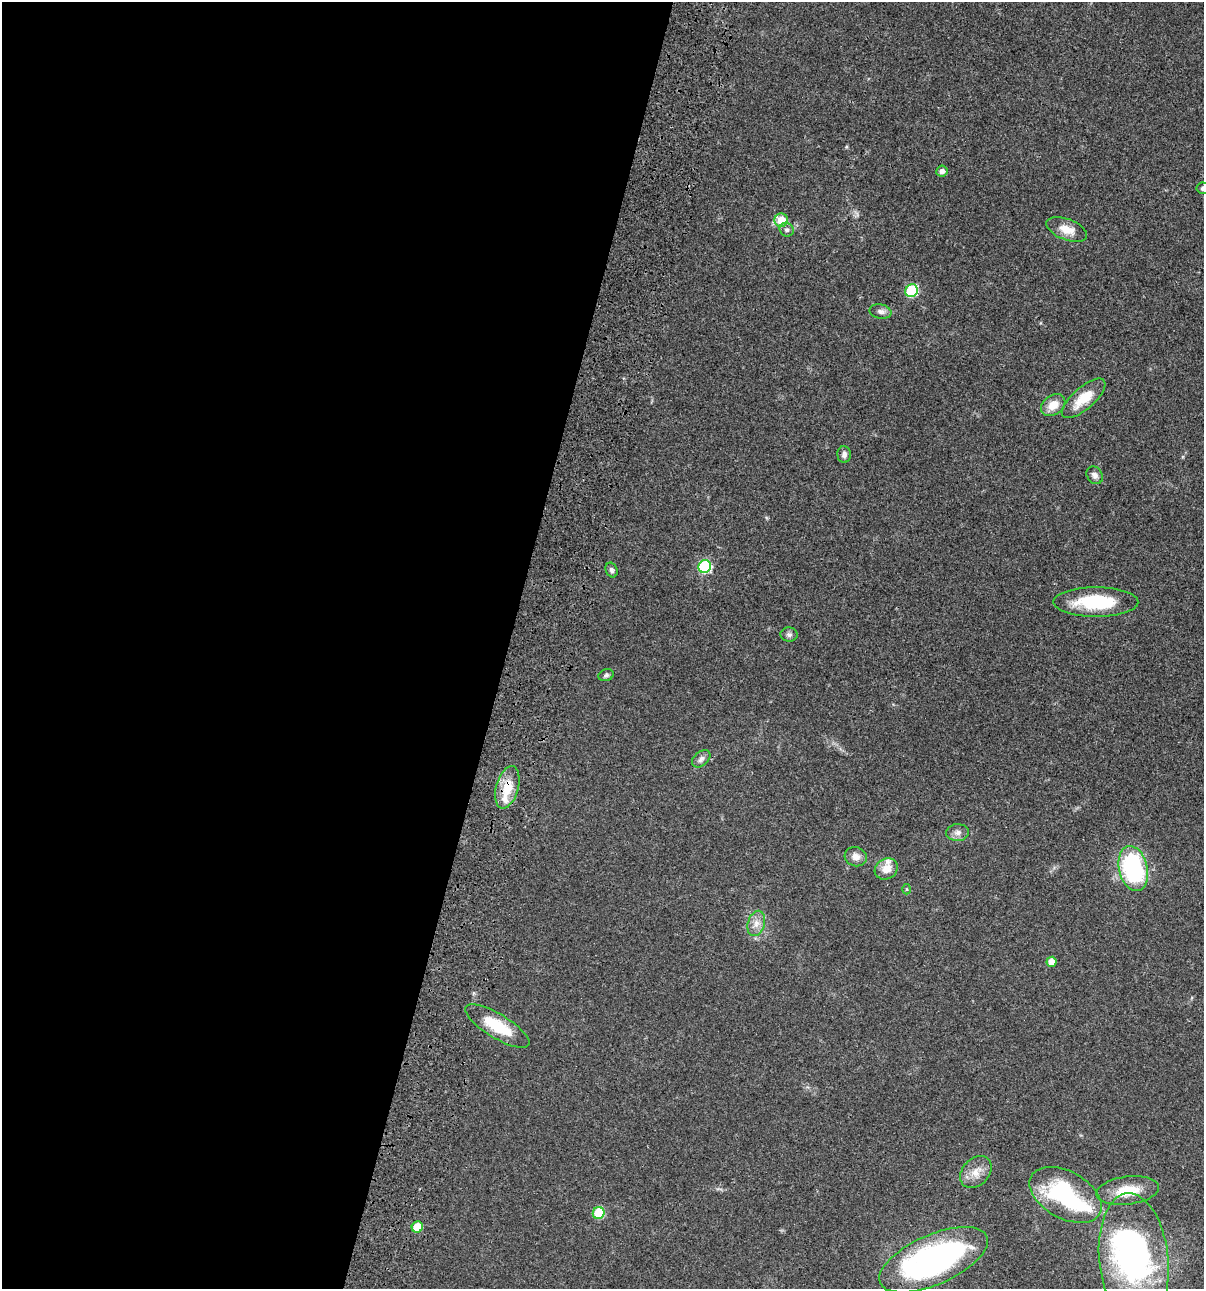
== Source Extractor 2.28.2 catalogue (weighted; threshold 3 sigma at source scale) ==
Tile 5 of 4 x 4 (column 1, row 2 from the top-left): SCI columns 236-1437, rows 2695-3981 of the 5404 x 5387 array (HDU 1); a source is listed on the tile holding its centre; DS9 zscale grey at full resolution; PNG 1206 x 1291 px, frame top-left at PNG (2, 2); each listed source drawn as its Kron ellipse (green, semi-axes under 4 px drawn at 4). Shown black and unused: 42% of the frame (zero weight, under 3 of 4 exposures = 9% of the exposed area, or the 3 px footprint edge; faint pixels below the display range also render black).
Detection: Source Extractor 2.28.2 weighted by HDU 2 'WHT'; one run over the whole footprint, this tile lists its part. Background 0.0476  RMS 0.0054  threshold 0.0241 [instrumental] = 3 sigma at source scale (4.5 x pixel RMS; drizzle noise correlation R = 1.50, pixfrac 1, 0.05/0.05 arcsec/px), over >= 5 px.
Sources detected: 37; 2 inside a brighter object's white glare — neither listed nor drawn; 2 inside a brighter listed object's ellipse — not listed separately; the other 33 listed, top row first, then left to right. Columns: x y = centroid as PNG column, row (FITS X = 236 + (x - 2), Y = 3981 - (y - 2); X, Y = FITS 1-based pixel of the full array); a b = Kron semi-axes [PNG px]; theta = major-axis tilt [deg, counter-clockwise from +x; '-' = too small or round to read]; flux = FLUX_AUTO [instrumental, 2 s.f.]
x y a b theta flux
942 171 6 5 - 2
1203 188 7 5 -6 1.7
781 220 7 6 - 11
1067 229 21 10 -21 7.5
787 230 7 6 - 1.4
912 291 6 6 - 37
880 311 11 7 -12 2.2
1084 398 27 11 42 12
1053 405 13 9 34 6.7
844 454 8 6 -90 2
1095 475 9 7 -55 2.3
705 566 6 6 - 48
612 570 8 5 -66 1.4
1096 602 42 14 0 31
789 635 8 7 - 1.7
606 675 8 6 19 1.2
701 759 10 7 42 2.2
507 787 22 11 75 12
958 832 11 8 2 2.7
856 857 11 9 -16 3.7
886 869 12 10 29 5.8
1133 869 23 14 -77 68
907 889 5 3 - 0.49
756 923 13 8 74 3.9
1051 962 5 5 - 4.6
497 1026 37 12 -31 20
976 1172 18 13 48 6.3
1127 1191 31 14 7 14
1066 1195 39 23 -29 58
599 1213 6 5 - 24
417 1227 6 5 - 14
1134 1259 66 34 -84 140
933 1260 58 25 24 140
Overlapping masked pixels (flux is a lower limit): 2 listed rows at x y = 507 787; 933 1260
Isophote crosses this tile's border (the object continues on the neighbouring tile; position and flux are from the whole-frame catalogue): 1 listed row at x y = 1203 188